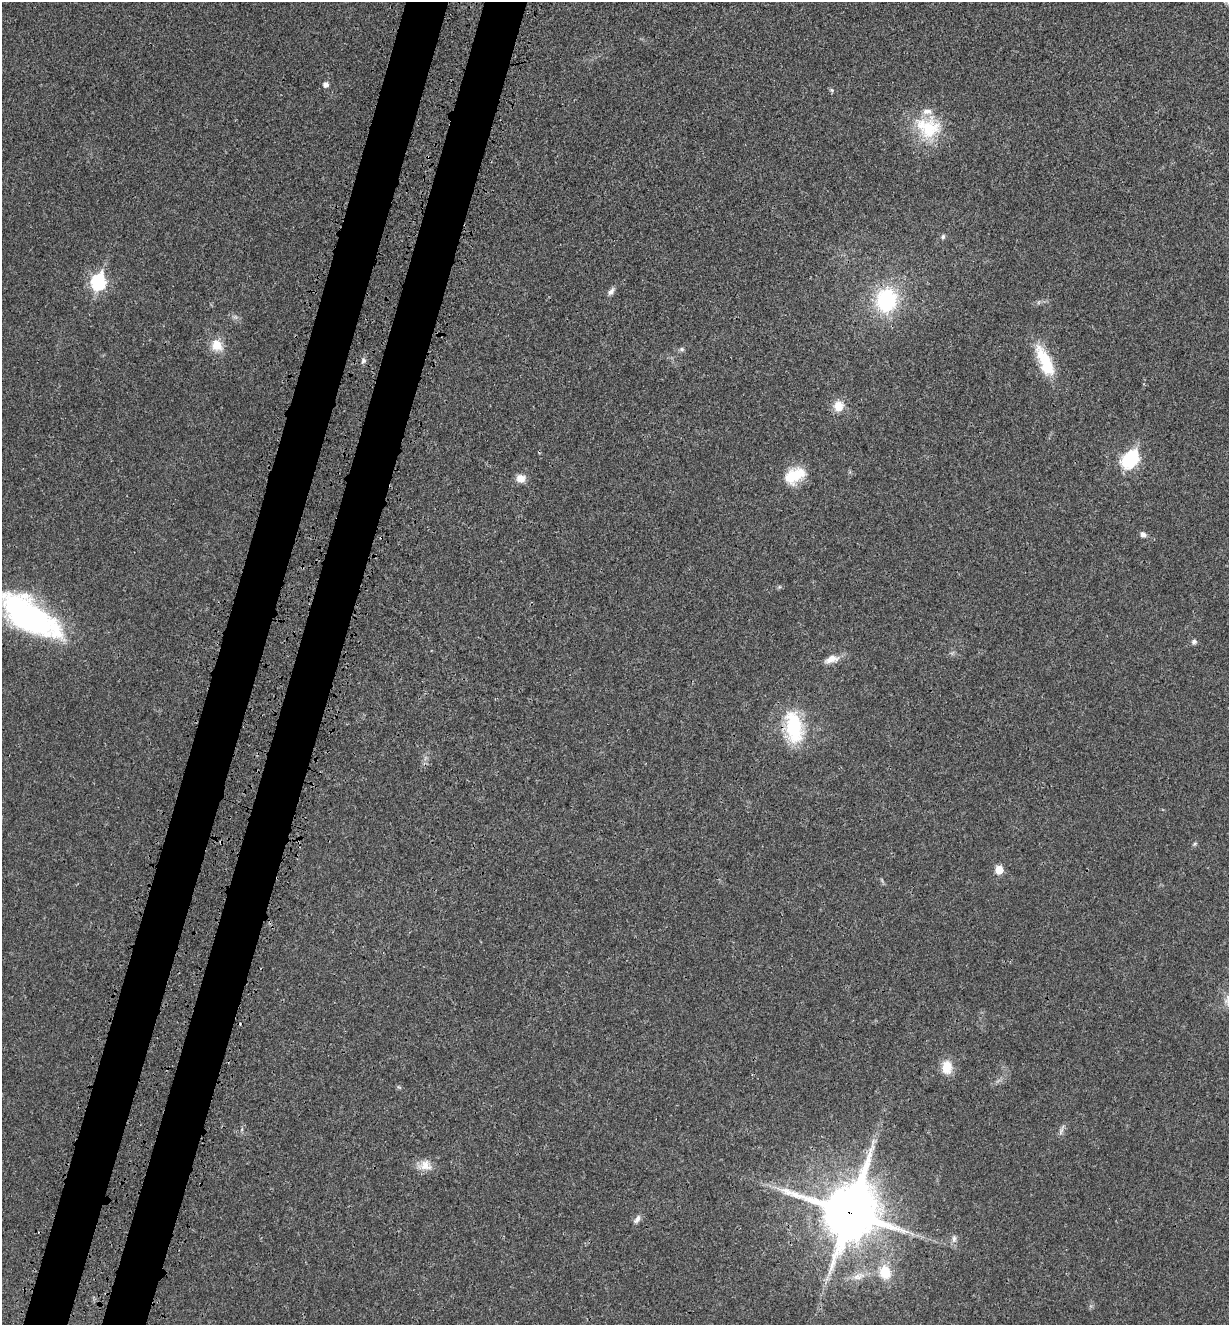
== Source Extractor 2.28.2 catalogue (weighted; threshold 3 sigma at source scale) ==
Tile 7 of 4 x 4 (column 3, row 2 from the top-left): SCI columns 2677-3903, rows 2747-4069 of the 5480 x 5490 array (HDU 1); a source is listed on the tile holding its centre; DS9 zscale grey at full resolution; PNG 1231 x 1327 px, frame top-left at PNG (2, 2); no overlay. Shown black and unused: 7% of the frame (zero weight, under 3 of 4 exposures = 8% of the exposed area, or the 3 px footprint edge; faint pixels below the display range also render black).
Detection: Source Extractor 2.28.2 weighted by HDU 2 'WHT'; one run over the whole footprint, this tile lists its part. Background 0.022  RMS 0.0035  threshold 0.0156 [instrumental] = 3 sigma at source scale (4.5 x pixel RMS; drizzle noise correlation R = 1.50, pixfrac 1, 0.05/0.05 arcsec/px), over >= 5 px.
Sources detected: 36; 1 inside a brighter object's white glare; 1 cosmic-ray / hot-pixel residue — not listed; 2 inside a brighter listed object's ellipse — not listed separately; the other 32 listed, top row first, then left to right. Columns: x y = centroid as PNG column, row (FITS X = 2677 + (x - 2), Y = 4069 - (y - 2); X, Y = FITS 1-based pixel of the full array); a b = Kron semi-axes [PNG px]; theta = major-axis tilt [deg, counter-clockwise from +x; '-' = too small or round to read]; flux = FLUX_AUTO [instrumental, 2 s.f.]
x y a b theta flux
326 84 5 5 - 1.7
832 90 7 5 -21 0.6
928 127 34 29 -14 19
943 237 6 5 - 0.72
98 282 8 7 - 62
611 291 12 6 49 1.4
886 300 23 19 82 33
217 345 15 12 -48 5.6
682 349 7 5 13 0.77
363 361 8 6 56 0.93
1047 365 37 17 -72 13
838 406 11 10 - 5.5
1133 457 8 6 -88 32
794 476 27 17 28 10
521 478 12 10 -9 2.9
1143 534 7 6 - 1.4
29 616 68 28 -33 82
1194 641 7 6 - 1
832 659 20 9 17 3.5
794 727 39 21 -80 23
1195 844 6 5 - 0.54
999 870 6 5 - 7.6
947 1067 14 11 -89 6.4
399 1087 6 4 -19 0.49
242 1129 6 4 71 0.52
1061 1130 17 5 69 1.2
425 1166 20 14 -11 4.3
849 1212 22 19 69 1800
637 1219 12 6 59 1.5
954 1239 11 6 85 1.4
885 1272 14 11 -74 9
858 1276 21 9 17 4
Overlapping masked pixels (flux is a lower limit): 2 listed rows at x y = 794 727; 849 1212
Isophote crosses this tile's border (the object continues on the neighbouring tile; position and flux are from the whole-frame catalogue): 1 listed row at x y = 29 616